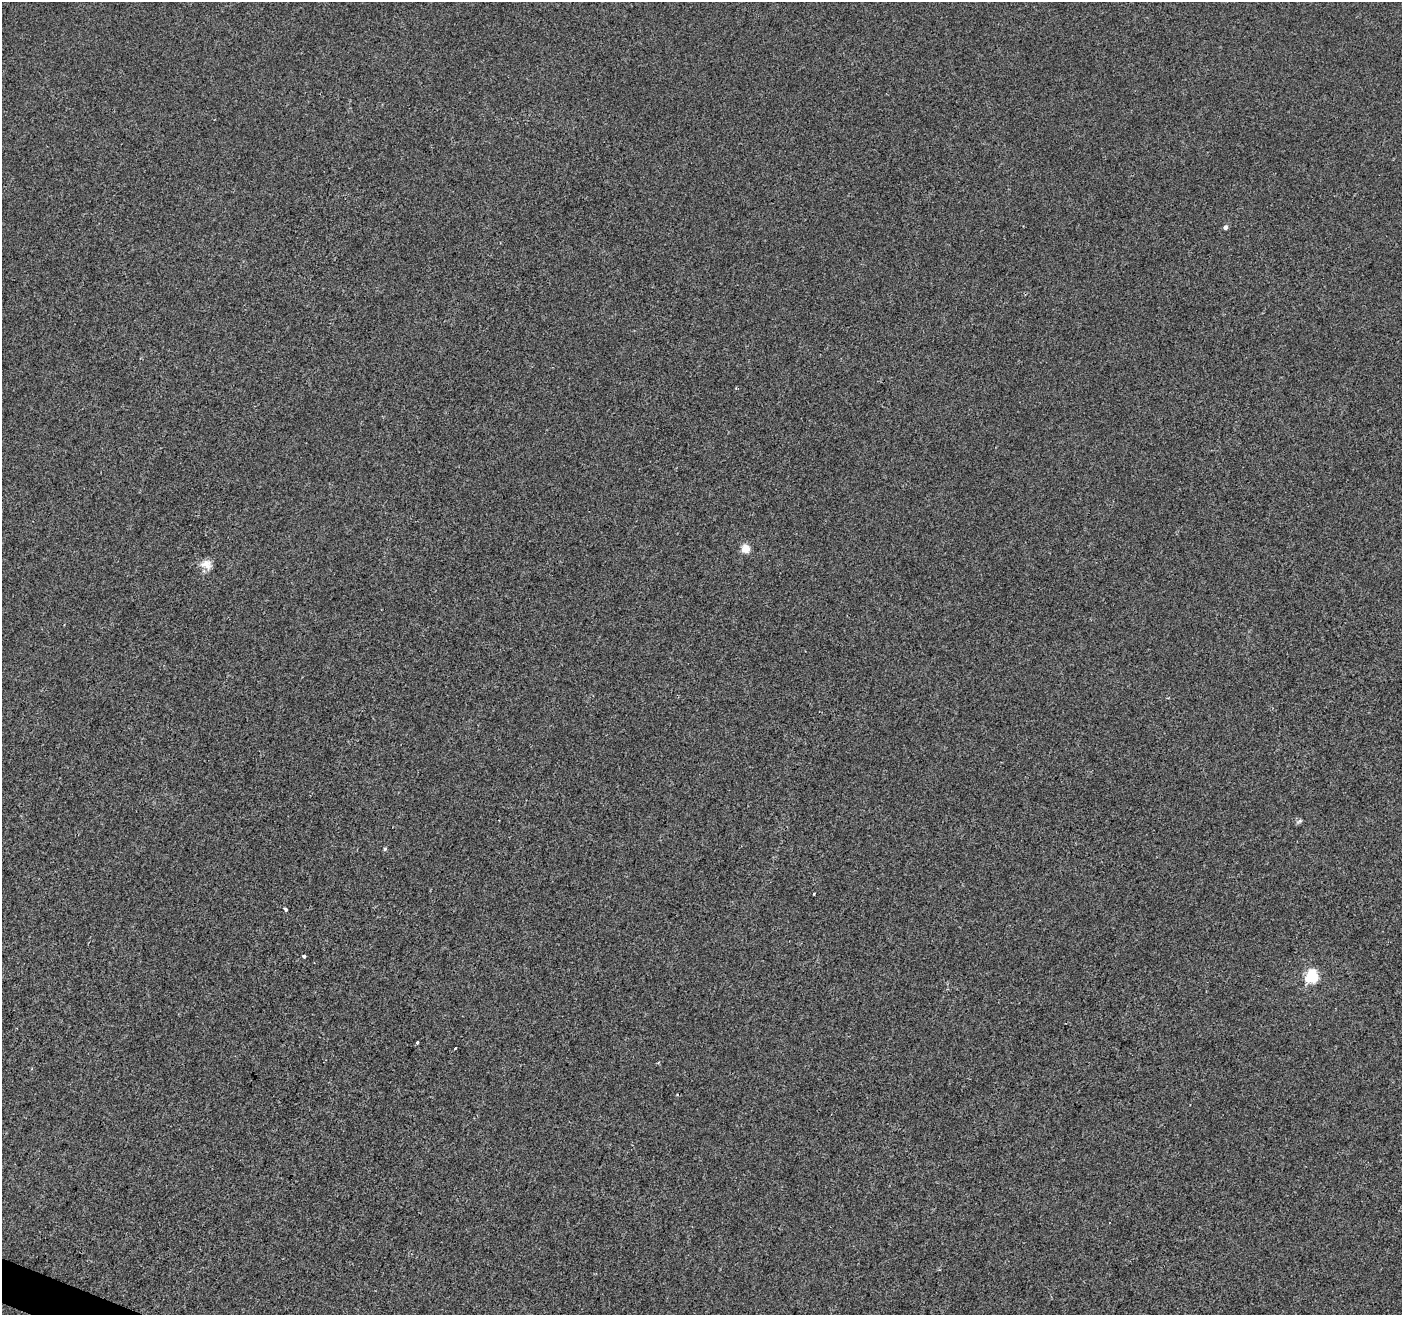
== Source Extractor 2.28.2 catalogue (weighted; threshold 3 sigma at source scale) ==
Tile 7 of 4 x 4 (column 3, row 2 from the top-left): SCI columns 2803-4202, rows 2837-4149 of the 5616 x 5741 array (HDU 1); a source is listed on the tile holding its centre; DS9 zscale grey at full resolution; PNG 1404 x 1317 px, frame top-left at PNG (2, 2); no overlay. Shown black and unused: <1% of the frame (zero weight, under 2 of 3 exposures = <1% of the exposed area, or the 3 px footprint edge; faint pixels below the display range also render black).
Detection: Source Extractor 2.28.2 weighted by HDU 2 'WHT'; one run over the whole footprint, this tile lists its part. Background 0.00143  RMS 0.0049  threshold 0.0218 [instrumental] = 3 sigma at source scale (4.5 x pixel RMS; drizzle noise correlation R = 1.50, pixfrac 1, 0.0396/0.0396 arcsec/px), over >= 5 px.
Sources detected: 11; all 11 listed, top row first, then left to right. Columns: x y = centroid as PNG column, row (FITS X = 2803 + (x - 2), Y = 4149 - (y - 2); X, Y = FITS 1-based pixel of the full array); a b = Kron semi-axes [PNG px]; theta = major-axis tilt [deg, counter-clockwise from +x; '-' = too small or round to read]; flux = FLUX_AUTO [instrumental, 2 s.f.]
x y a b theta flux
1225 227 5 4 - 1.5
746 548 5 5 - 13
206 564 15 12 -17 4.3
1299 821 9 5 25 1
385 849 5 4 - 0.63
814 894 3 2 - 0.55
285 909 4 3 - 3.2
304 956 4 3 - 1.5
1312 976 6 6 - 60
417 1043 3 3 - 0.75
455 1048 3 2 - 0.47